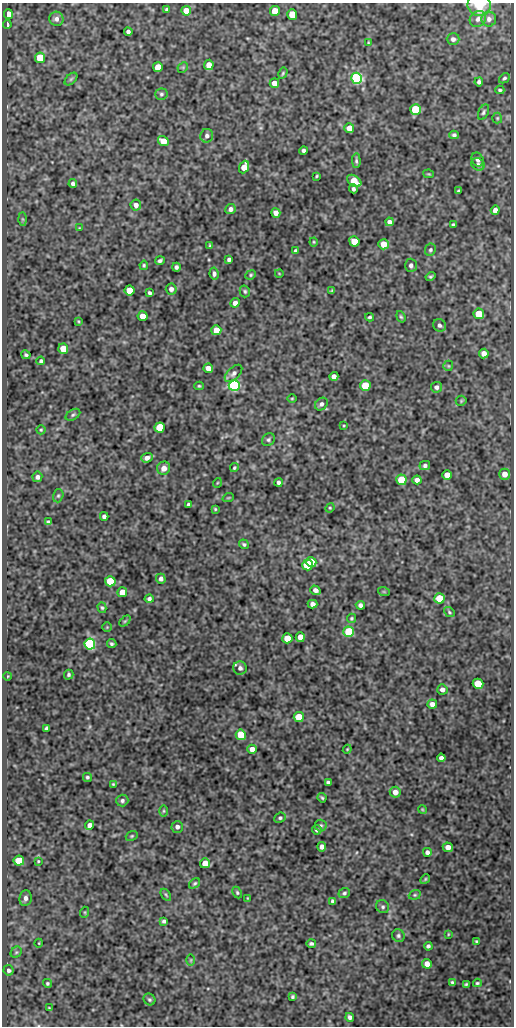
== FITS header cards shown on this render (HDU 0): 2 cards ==
NAXIS1  =                  512
NAXIS2  =                 1024

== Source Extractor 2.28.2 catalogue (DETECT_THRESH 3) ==
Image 512 x 1024 px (HDU 0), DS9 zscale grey, 1 PNG px = 1 image px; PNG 516 x 1028 px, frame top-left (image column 1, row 1024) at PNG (2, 3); each listed source drawn as its Kron ellipse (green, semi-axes under 4 px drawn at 4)
Background 70.7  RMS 0.49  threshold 1.47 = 3 sigma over >= 5 px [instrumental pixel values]
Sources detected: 201; all 201 listed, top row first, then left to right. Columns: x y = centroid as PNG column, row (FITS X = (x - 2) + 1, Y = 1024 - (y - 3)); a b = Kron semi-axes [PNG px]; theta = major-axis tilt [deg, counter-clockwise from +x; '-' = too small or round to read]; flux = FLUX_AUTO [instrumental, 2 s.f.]
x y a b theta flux
479 5 12 11 - 790
167 9 4 3 - 81
186 11 5 5 - 410
275 11 5 5 - 690
8 14 5 4 - 450
292 14 5 5 - 760
56 19 7 7 - 130
478 19 9 7 42 140
489 19 7 7 - 130
7 25 4 3 - 110
128 32 4 4 - 90
453 39 6 6 - 120
368 43 4 3 - 30
40 58 5 5 - 940
209 65 5 5 - 360
158 67 5 5 - 570
183 67 6 4 45 37
283 73 6 3 61 43
357 78 5 5 - 5900
504 78 6 4 42 56
71 79 7 4 45 58
479 82 4 4 - 80
274 83 5 4 - 220
500 90 4 3 - 52
161 94 6 5 - 64
415 110 5 5 - 1700
483 112 8 5 65 76
497 118 5 5 - 41
349 128 5 5 - 290
454 135 4 4 - 68
207 136 7 6 - 120
163 141 5 5 - 460
303 150 4 3 - 88
478 159 7 6 - 130
356 161 7 4 -88 64
478 164 7 6 - 84
244 167 6 4 67 500
429 174 5 4 - 34
317 176 3 2 - 35
354 181 8 5 -34 610
73 184 4 4 - 88
353 189 4 3 - 77
458 191 4 3 - 49
136 205 5 5 - 150
230 209 5 5 - 110
495 210 5 4 - 160
276 213 5 4 - 180
22 219 7 4 -89 55
389 222 4 4 - 130
453 225 3 3 - 56
79 228 4 3 - 22
354 241 5 5 - 790
314 242 4 4 - 33
384 244 5 5 - 480
210 246 4 3 - 42
430 250 6 5 - 66
295 251 4 3 - 55
229 259 4 4 - 85
160 261 5 3 - 76
144 265 5 4 - 47
411 265 6 6 - 110
176 267 4 4 - 83
279 273 4 2 - 25
214 274 6 4 -81 89
251 275 5 4 - 46
431 277 5 4 - 54
171 289 5 5 - 120
130 290 5 5 - 770
245 291 6 5 - 55
332 291 4 3 - 35
150 293 4 3 - 68
235 303 5 4 - 140
479 314 5 5 - 1000
143 316 5 5 - 330
370 317 4 3 - 55
401 317 6 4 -71 49
78 321 4 3 - 32
439 325 6 6 - 97
216 330 5 5 - 490
63 349 5 5 - 580
484 353 5 5 - 180
26 355 5 3 - 57
41 361 4 3 - 63
448 366 5 5 - 43
208 368 5 4 - 240
233 373 10 6 44 120
334 376 4 4 - 150
234 385 5 5 - 7400
199 386 4 4 - 47
365 386 5 5 - 1500
436 387 5 5 - 110
292 398 5 3 - 31
461 401 5 5 - 39
321 404 7 5 45 100
73 415 8 5 31 70
344 425 4 2 - 27
160 428 5 5 - 1400
41 430 4 4 - 39
268 440 7 5 45 72
147 458 6 4 20 180
425 466 5 4 - 77
164 468 6 6 - 250
234 468 4 3 - 46
505 474 5 5 - 260
447 475 5 5 - 350
37 477 5 5 - 110
401 480 5 5 - 1400
417 480 4 4 - 160
278 482 4 3 - 100
217 483 5 3 - 28
58 496 7 5 74 52
228 498 6 3 18 31
188 505 4 3 - 71
330 508 5 4 - 37
215 509 4 4 - 39
104 516 4 4 - 88
48 522 4 3 - 58
244 544 5 4 - 51
311 562 5 5 - 1400
307 565 5 5 - 1600
161 579 5 4 - 120
110 581 5 5 - 1000
315 590 5 4 - 140
122 592 5 5 - 400
384 592 6 3 -19 35
440 598 5 5 - 1100
149 599 4 4 - 85
313 604 5 4 - 150
360 605 4 4 - 110
102 608 5 4 - 47
449 612 6 4 -38 46
351 618 5 4 - 44
125 621 6 4 44 41
107 627 4 4 - 33
349 632 5 5 - 2300
300 637 5 4 - 370
287 638 5 5 - 620
90 644 5 5 - 6700
112 644 5 4 - 64
240 668 7 6 - 110
69 675 5 4 - 60
8 676 4 2 - 23
478 684 5 5 - 830
442 689 5 5 - 130
432 704 5 4 - 170
299 717 5 5 - 930
47 728 4 4 - 80
241 735 5 5 - 920
252 749 4 4 - 230
347 749 4 4 - 33
441 758 4 4 - 130
87 777 4 4 - 55
328 782 4 3 - 69
113 784 4 4 - 34
395 792 5 5 - 250
322 798 5 3 - 43
122 801 6 5 - 80
422 809 4 3 - 29
164 811 6 4 89 42
280 818 6 5 - 59
90 825 5 4 - 190
321 825 6 6 - 68
177 827 6 6 - 110
317 830 5 4 - 77
132 836 6 4 21 44
322 847 4 4 - 150
448 847 5 4 - 180
427 852 4 4 - 96
19 861 5 5 - 820
38 861 3 2 - 32
205 863 5 5 - 470
425 879 5 4 - 41
195 883 6 4 38 51
237 893 6 4 -64 48
344 893 6 5 - 61
166 895 7 3 -54 41
415 895 6 4 20 46
25 898 8 6 82 130
247 898 4 2 - 22
332 901 4 3 - 63
383 907 7 6 - 77
85 912 5 3 - 34
164 921 4 4 - 65
448 934 4 2 - 26
398 936 6 6 - 76
476 941 4 3 - 39
39 943 4 3 - 25
311 944 4 3 - 68
428 946 4 4 - 67
16 952 6 5 - 48
191 960 6 4 89 37
427 964 5 4 - 230
8 970 5 5 - 120
452 982 4 3 - 49
47 983 4 4 - 50
477 983 4 3 - 43
466 984 3 3 - 37
292 997 4 3 - 50
149 999 6 5 - 62
49 1008 3 2 - 31
350 1017 4 3 - 94
At the frame edge (FLAGS 8, measured only in part): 1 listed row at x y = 479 5